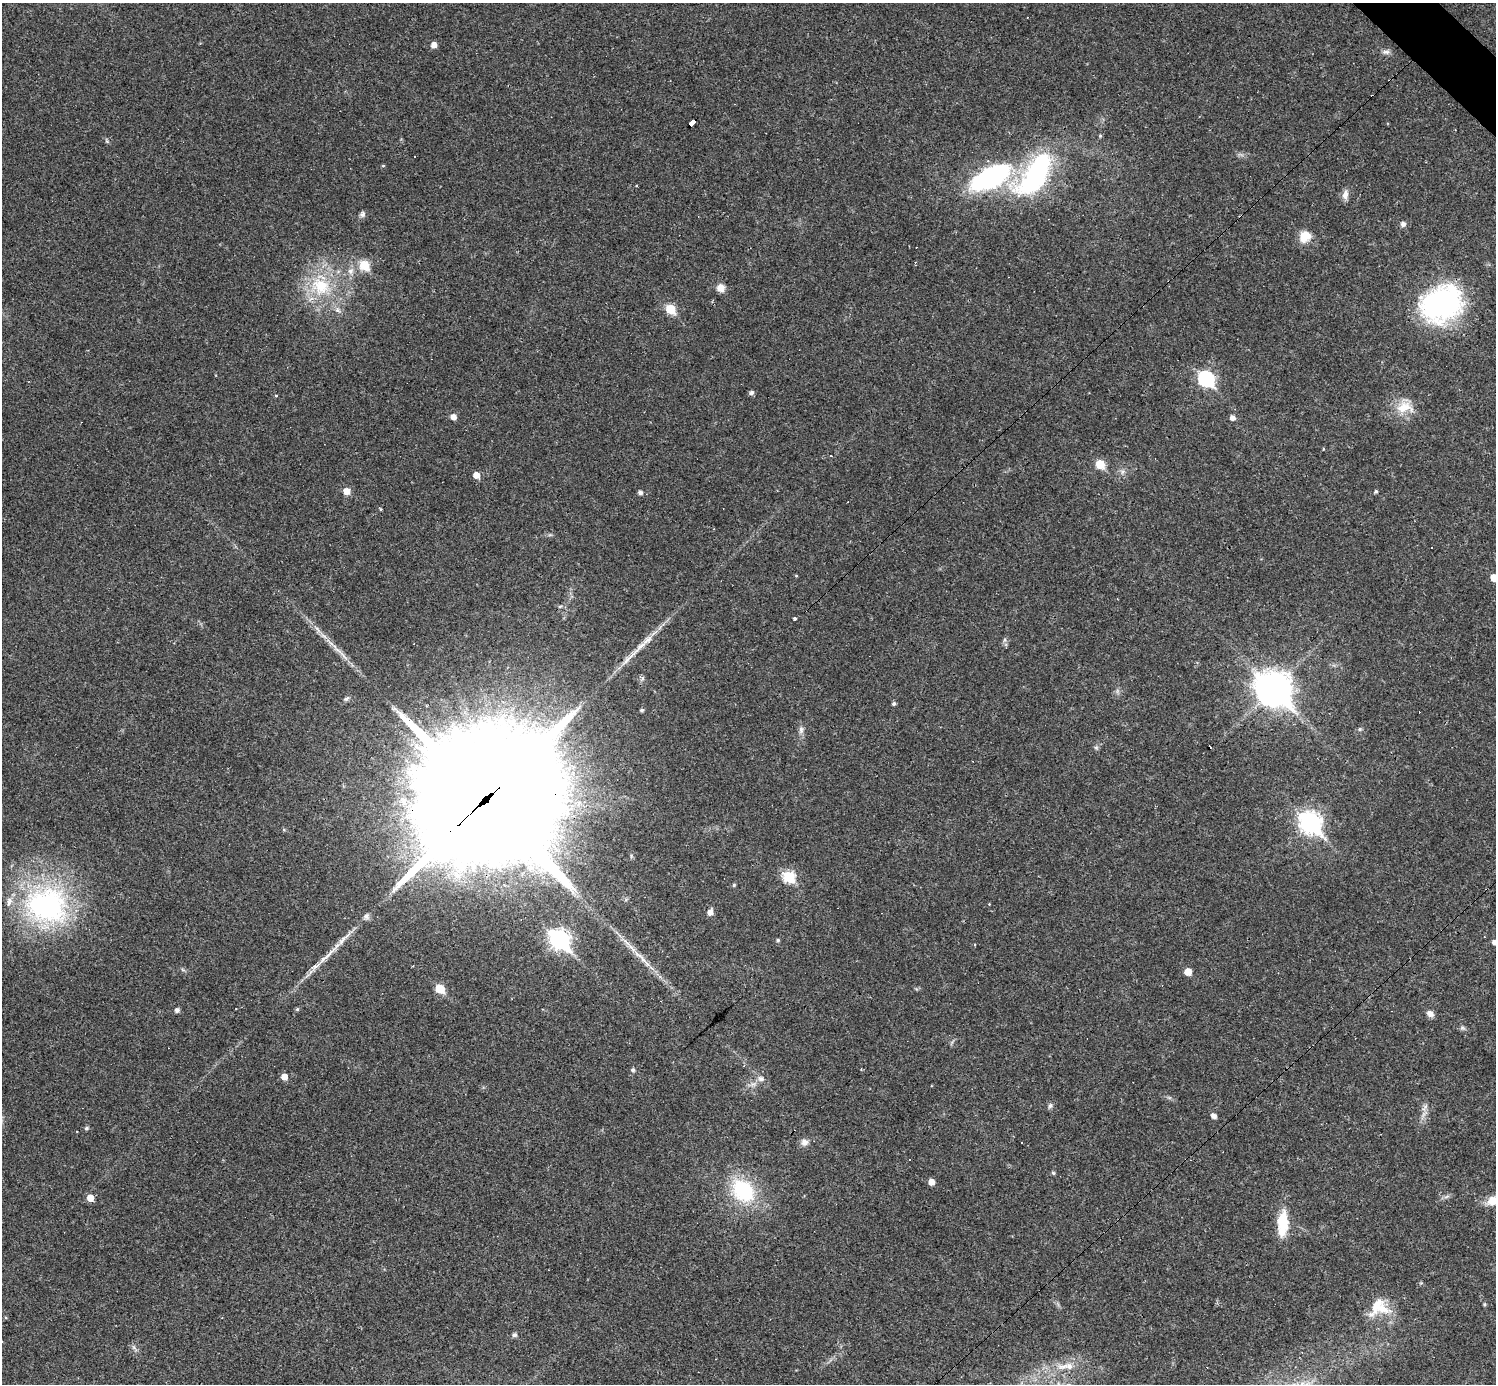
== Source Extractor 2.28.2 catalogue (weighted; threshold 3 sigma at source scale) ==
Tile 10 of 4 x 4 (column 2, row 3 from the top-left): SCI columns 1495-2988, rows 1678-3059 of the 5977 x 5977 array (HDU 1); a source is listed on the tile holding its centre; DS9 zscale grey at full resolution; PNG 1498 x 1386 px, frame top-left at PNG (2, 3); no overlay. Shown black and unused: <1% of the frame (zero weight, under 3 of 4 exposures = <1% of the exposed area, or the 3 px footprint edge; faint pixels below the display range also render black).
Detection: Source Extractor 2.28.2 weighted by HDU 2 'WHT'; one run over the whole footprint, this tile lists its part. Background 0.0189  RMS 0.0037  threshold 0.0165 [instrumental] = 3 sigma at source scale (4.5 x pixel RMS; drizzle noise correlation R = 1.50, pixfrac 1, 0.05/0.05 arcsec/px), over >= 5 px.
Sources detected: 105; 13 cosmic-ray / hot-pixel residue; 2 long thin detections or spike segments (spike, bleed or trail) — not listed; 3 inside a brighter listed object's ellipse — not listed separately; the other 87 listed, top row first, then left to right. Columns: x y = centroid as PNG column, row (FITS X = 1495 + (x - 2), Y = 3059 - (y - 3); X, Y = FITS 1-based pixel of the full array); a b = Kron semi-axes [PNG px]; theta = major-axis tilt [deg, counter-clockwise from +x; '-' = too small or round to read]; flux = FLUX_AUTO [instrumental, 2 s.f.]
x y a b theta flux
434 45 5 5 - 2.4
1386 52 11 6 5 1.3
692 122 7 4 40 48
1100 136 4 4 - 0.43
107 141 6 4 -71 0.49
415 157 3 2 - 0.53
383 166 5 3 - 0.34
1035 175 50 22 53 66
991 177 34 15 29 82
637 186 3 2 - 0.44
1345 195 13 7 84 2.2
362 214 8 7 - 1.1
1403 224 6 6 - 1.3
1305 236 15 14 - 5.2
364 265 6 5 - 17
350 271 10 8 69 2
320 286 29 24 -24 21
721 288 9 8 - 2.9
1442 304 47 37 28 63
671 309 6 5 - 15
338 310 8 6 -21 1.2
1206 379 8 7 - 67
751 393 6 5 - 0.96
276 396 4 3 - 0.35
1404 407 25 16 4 7.7
453 417 6 5 - 2.3
1233 418 5 5 - 1.8
1100 464 6 5 - 12
1122 472 7 4 71 0.81
476 475 6 5 - 3.5
347 491 6 6 - 3.9
1376 491 4 4 - 0.59
640 493 5 4 - 1.2
714 529 3 2 - 0.27
796 576 4 3 - 0.33
1494 578 6 5 - 5.2
560 606 6 3 19 0.46
795 618 4 3 - 2.7
1005 640 7 4 88 0.78
340 652 39 5 -45 5.5
642 679 8 4 59 0.76
1274 688 13 11 -39 710
346 699 8 5 26 0.98
894 704 4 4 - 0.71
642 710 4 4 - 0.67
1360 729 5 5 - 0.58
801 730 10 6 84 1.4
1096 747 6 5 - 0.68
484 801 56 44 37 17000
1310 823 10 8 -45 180
789 877 7 6 - 25
734 885 5 4 - 0.45
47 906 59 49 -9 77
710 912 6 5 - 2.5
559 939 10 8 -44 160
778 940 5 4 - 0.57
1495 942 5 4 - 1.9
639 955 26 5 -39 4.5
1188 972 5 5 - 5.2
440 989 6 5 - 14
297 1009 5 4 - 0.53
177 1010 5 4 - 1.2
1430 1014 10 7 -36 1.7
1462 1028 8 6 -20 0.81
633 1070 6 5 - 0.64
284 1077 5 5 - 3.3
761 1079 9 7 -16 1.6
1050 1106 8 6 73 0.84
1425 1107 14 5 64 1.6
1214 1116 5 5 - 1.9
86 1128 5 5 - 0.69
77 1132 2 2 - 0.28
804 1142 9 9 - 2
1022 1142 3 2 - 0.44
909 1160 3 3 - 1
1053 1173 6 4 -45 0.52
931 1182 5 5 - 2.9
744 1191 27 20 -51 28
1447 1196 9 4 19 0.87
90 1198 5 5 - 5
1494 1201 20 12 14 5.7
1283 1223 31 12 88 11
1484 1304 6 3 -72 0.44
1379 1307 25 23 -35 11
514 1335 6 6 - 0.86
134 1347 7 5 -59 0.91
1067 1366 27 9 6 5.6
Overlapping masked pixels (flux is a lower limit): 2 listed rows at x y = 692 122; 484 801
Isophote crosses this tile's border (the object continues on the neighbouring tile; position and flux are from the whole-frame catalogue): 3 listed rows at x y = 1494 578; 1495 942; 1494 1201